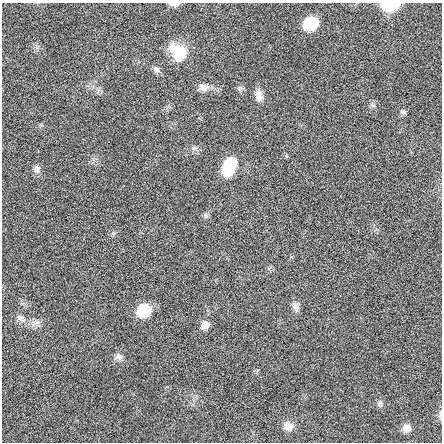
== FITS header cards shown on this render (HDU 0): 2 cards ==
NAXIS1  =                  440 / length of data axis 1
NAXIS2  =                  440 / length of data axis 2

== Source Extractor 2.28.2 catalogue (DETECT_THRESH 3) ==
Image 440 x 440 px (HDU 0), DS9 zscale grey, 1 PNG px = 1 image px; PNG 444 x 444 px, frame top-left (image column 1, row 440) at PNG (2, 3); no overlay
Background -0.00633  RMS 0.85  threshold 2.56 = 3 sigma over >= 5 px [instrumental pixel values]
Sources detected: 21; all 21 listed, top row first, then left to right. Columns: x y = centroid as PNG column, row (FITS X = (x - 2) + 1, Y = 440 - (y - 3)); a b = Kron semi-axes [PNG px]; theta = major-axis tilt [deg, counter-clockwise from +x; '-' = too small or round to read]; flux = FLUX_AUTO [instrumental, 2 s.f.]
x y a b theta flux
174 4 10 4 -2 260
390 5 12 6 2 3500
310 23 15 13 29 1400
181 52 29 13 -24 1400
178 57 13 12 - 690
157 69 10 7 -50 190
203 87 13 9 -1 390
259 96 15 9 -82 440
403 112 8 7 - 150
229 166 20 12 67 1800
37 169 12 8 83 230
113 233 5 5 - 94
296 306 14 8 -76 290
144 310 11 10 - 2600
21 319 13 8 -26 320
205 325 10 9 - 440
119 357 10 8 -7 250
380 403 8 5 73 140
440 414 13 3 90 120
288 426 14 11 -23 460
407 428 10 9 - 390
At the frame edge (FLAGS 8, measured only in part): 2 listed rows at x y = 174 4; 390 5